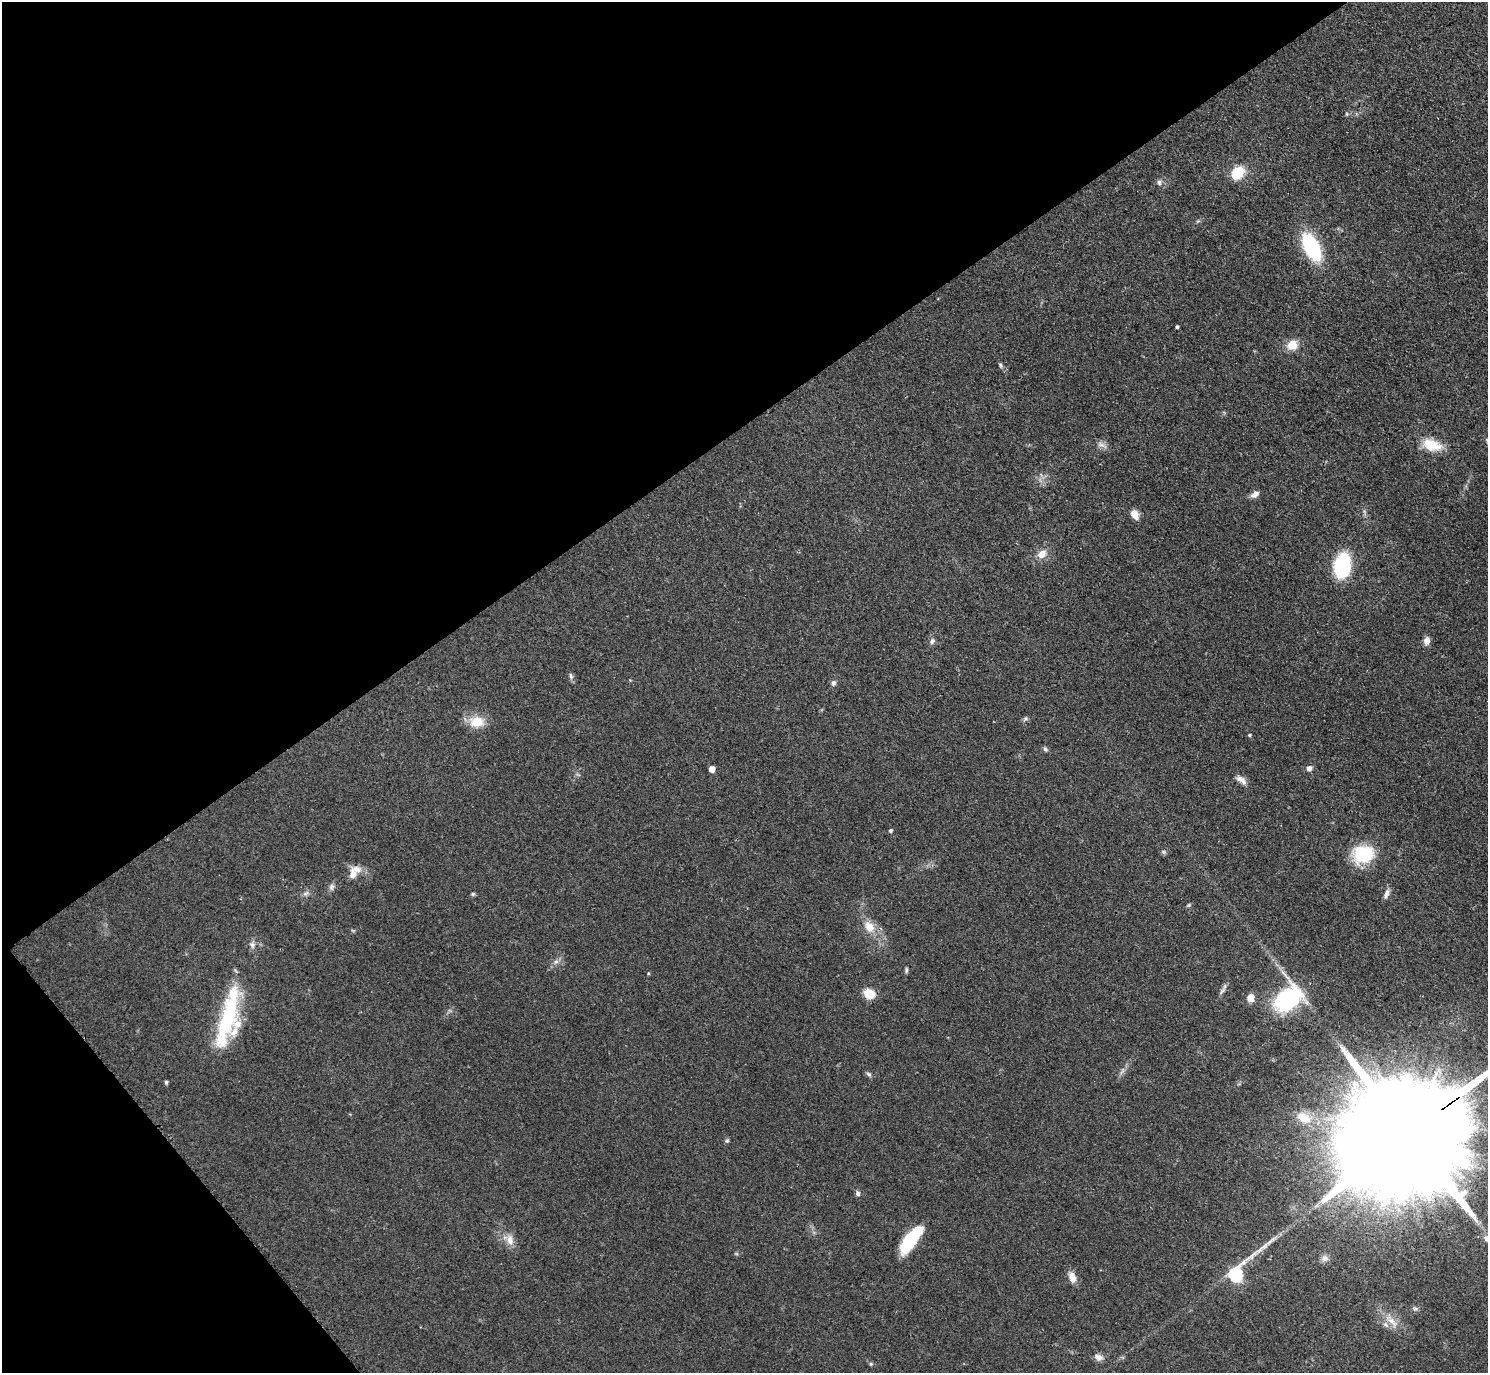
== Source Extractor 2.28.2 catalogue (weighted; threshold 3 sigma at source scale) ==
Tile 5 of 4 x 4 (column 1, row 2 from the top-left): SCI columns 13-1498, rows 2912-4282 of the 5962 x 5959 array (HDU 1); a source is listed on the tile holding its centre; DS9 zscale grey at full resolution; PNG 1490 x 1375 px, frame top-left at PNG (2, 2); no overlay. Shown black and unused: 35% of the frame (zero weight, under 2 of 3 exposures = <1% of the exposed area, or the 3 px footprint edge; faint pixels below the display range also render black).
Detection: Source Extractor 2.28.2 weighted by HDU 2 'WHT'; one run over the whole footprint, this tile lists its part. Background 0.0783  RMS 0.0078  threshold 0.0353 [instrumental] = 3 sigma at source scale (4.5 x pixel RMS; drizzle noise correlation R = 1.50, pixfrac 1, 0.05/0.05 arcsec/px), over >= 5 px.
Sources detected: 62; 2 inside a brighter listed object's ellipse — not listed separately; the other 60 listed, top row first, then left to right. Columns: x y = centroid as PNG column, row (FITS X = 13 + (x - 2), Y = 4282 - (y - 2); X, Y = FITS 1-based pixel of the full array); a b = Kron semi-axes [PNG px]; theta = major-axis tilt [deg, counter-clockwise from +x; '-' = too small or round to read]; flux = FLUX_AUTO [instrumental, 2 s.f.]
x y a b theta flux
1347 114 5 5 - 1.1
1238 173 15 11 50 21
1159 182 8 7 - 2.3
1311 247 30 14 -62 64
1177 327 3 3 - 1.3
1292 345 11 10 - 12
1000 365 8 4 -69 1.5
1102 445 16 5 -25 3.8
1432 445 25 13 -16 18
1255 494 10 7 40 4.4
1134 514 10 7 -58 7.2
1042 554 11 8 35 8
1342 566 21 13 81 69
932 641 9 6 47 2.3
1426 641 9 7 80 5.1
571 676 9 5 -76 2
833 683 7 6 - 2.1
1026 718 7 5 55 1.6
477 722 20 15 5 15
1249 735 4 3 - 1.2
1045 749 7 5 -45 1.6
1309 768 7 6 - 3.8
712 769 5 5 - 9.1
1241 780 15 7 -36 5.1
891 830 5 4 - 1.3
1163 852 7 5 -27 1.5
1363 854 22 18 9 43
353 874 18 10 85 7.9
331 887 9 7 80 2.6
306 893 11 5 12 2.5
473 894 6 5 - 1.2
1386 894 14 6 69 3.5
1189 905 6 4 45 1.1
869 927 17 12 -61 12
353 930 6 4 -19 0.87
252 945 9 8 - 3.4
556 962 8 6 65 2.6
906 970 7 4 89 1.4
648 973 4 4 - 0.79
1222 991 14 5 53 2.8
869 994 11 8 -30 15
1250 998 9 8 - 6.9
1287 999 34 22 37 76
228 1017 70 20 75 79
1122 1071 12 4 60 2.8
869 1074 9 5 -44 1.8
166 1082 5 4 - 1.5
1304 1118 19 12 -30 14
1408 1134 59 24 35 60000
727 1141 5 5 - 1.2
858 1193 7 5 -77 2
1487 1238 9 8 - 5.6
910 1239 28 10 54 49
510 1240 16 10 -80 7.2
1325 1258 10 9 - 3.8
1236 1273 24 7 46 110
1072 1277 15 9 -71 6.6
1391 1321 29 9 -47 11
1098 1357 11 7 -22 4.7
871 1364 5 5 - 1.1
Overlapping masked pixels (flux is a lower limit): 1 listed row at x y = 1408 1134
Isophote crosses this tile's border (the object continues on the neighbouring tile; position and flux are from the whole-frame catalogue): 2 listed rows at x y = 1408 1134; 1487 1238